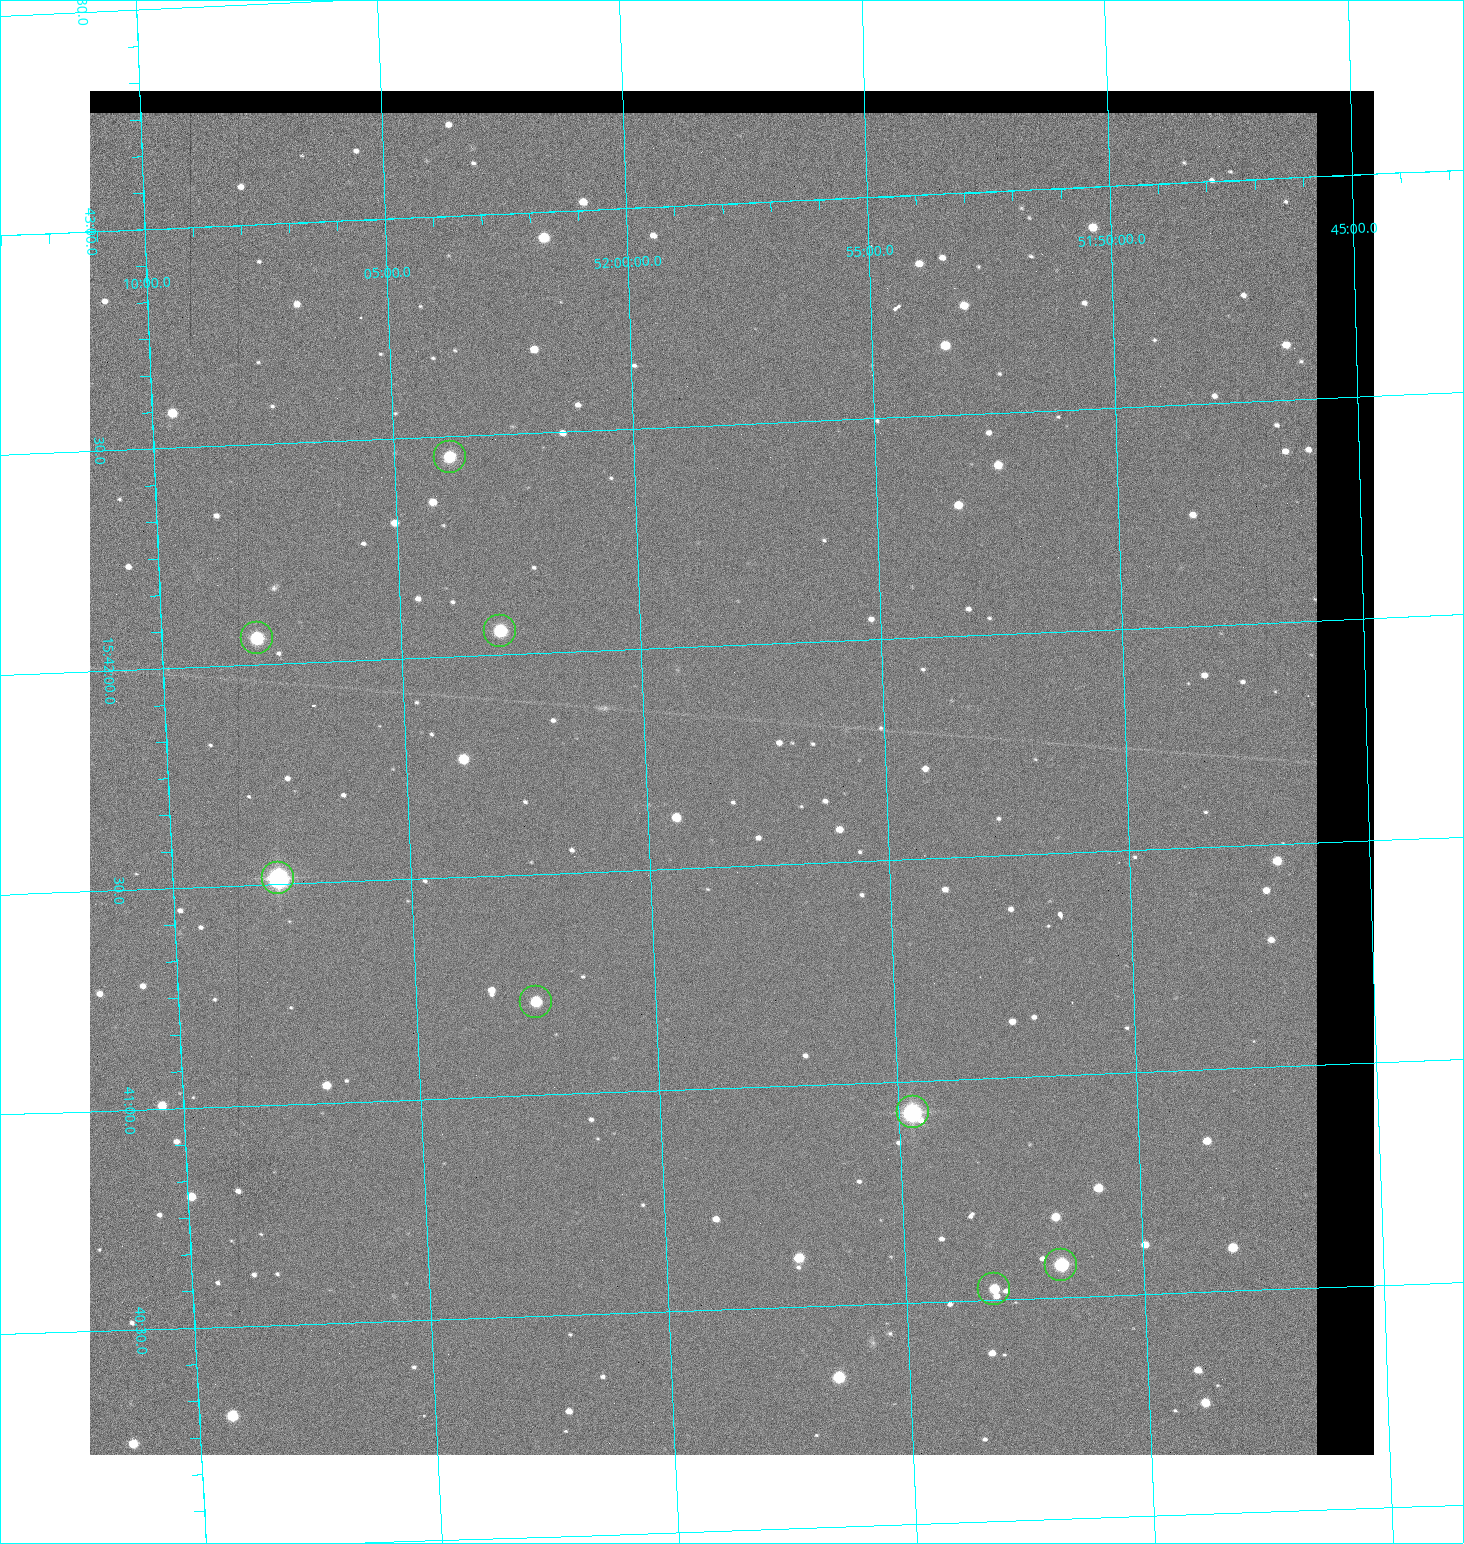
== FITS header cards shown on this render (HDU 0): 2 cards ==
NAXIS1  =                 1284 / length of data axis 1
NAXIS2  =                 1364 / length of data axis 2

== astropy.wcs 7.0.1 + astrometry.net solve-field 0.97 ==
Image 1284 x 1364 px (HDU 0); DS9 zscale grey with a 90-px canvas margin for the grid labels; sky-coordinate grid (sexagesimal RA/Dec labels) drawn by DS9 from the SOLVED WCS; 8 Tycho-2 reference stars matched to detected sources circled (green)
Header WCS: RA---TAN/DEC--TAN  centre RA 15:41:43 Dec +51:58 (235.43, +51.97 deg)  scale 1.26 arcsec/px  FOV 26.9' x 28.5'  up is +92 deg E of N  parity flipped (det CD > 0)
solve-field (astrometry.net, Tycho-2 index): VERIFIED the header's WCS against the Tycho-2 star catalogue (8 matches, 0 conflicts) and refined it, rather than solving blind
Solved WCS: RA---TAN-SIP/DEC--TAN-SIP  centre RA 15:41:43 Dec +51:58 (235.43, +51.97 deg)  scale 1.25 arcsec/px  FOV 26.8' x 28.5'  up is +92 deg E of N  parity flipped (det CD > 0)
The solver's refit moves the header's centre by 0.44 arcsec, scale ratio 0.9971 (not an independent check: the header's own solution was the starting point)
Tycho-2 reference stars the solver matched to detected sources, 8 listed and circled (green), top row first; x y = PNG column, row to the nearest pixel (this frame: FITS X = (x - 90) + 1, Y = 1364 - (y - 91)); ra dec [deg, ICRS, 3 dp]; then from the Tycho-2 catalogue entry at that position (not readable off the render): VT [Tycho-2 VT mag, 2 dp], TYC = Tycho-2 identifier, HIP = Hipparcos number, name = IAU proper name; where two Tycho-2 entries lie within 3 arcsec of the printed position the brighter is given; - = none
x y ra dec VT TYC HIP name
450 457 235.614 +52.064 11.61 3489-1132-1 - -
500 631 235.514 +52.049 11.19 3489-1407-1 - -
257 638 235.515 +52.133 11.12 3489-1380-1 - -
278 878 235.378 +52.130 9.31 3489-1322-1 76850 -
536 1002 235.303 +52.042 11.52 3489-958-1 - -
913 1112 235.232 +51.912 9.59 3489-824-1 - -
1061 1265 235.143 +51.862 10.97 3489-1016-1 - -
994 1289 235.131 +51.886 12.29 3489-908-1 - -